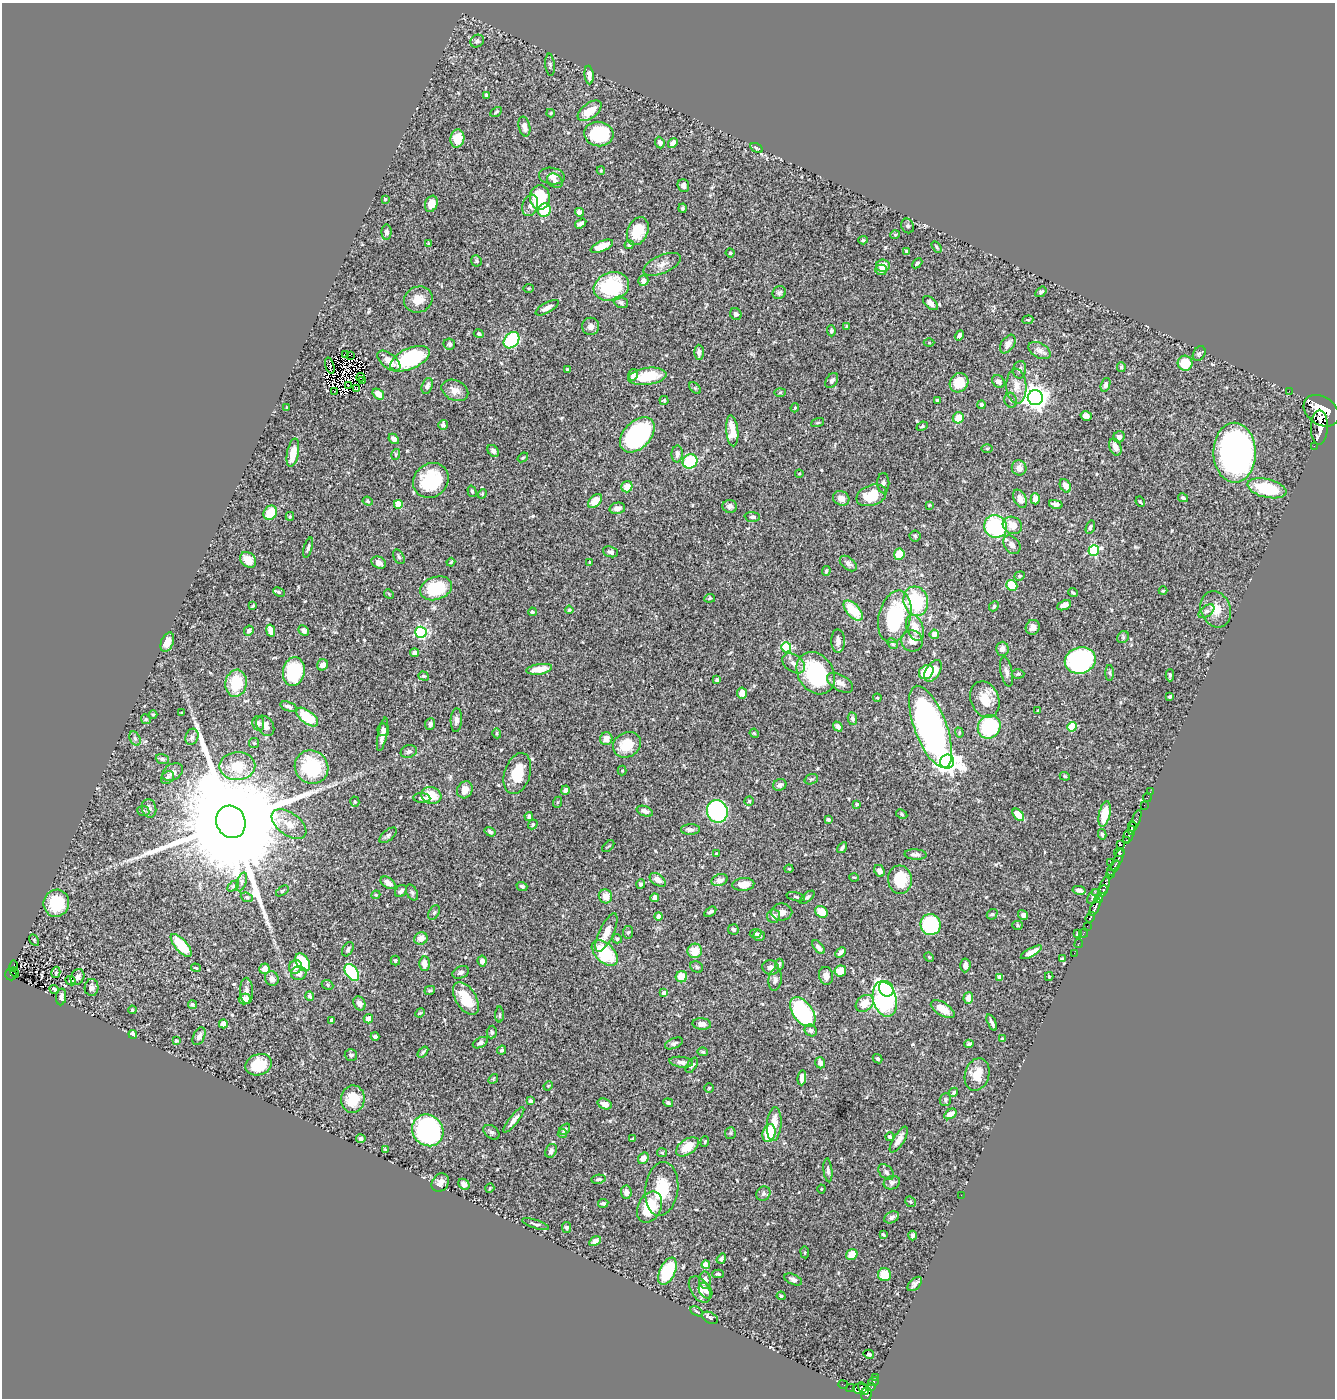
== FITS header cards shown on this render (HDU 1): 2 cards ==
NAXIS1  =                 1333
NAXIS2  =                 1396

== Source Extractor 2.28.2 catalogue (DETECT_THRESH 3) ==
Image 1333 x 1396 px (HDU 1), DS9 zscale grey, 1 PNG px = 1 image px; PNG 1337 x 1400 px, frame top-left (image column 1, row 1396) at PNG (2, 3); each listed source drawn as its Kron ellipse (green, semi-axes under 4 px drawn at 4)
Background 0.589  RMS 0.02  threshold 0.0587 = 3 sigma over >= 5 px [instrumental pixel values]
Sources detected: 554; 6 with non-positive FLUX_AUTO (blend fragments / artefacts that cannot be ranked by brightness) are neither listed nor drawn; of the other 548, the 500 brightest by FLUX_AUTO listed and drawn (48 fainter detections omitted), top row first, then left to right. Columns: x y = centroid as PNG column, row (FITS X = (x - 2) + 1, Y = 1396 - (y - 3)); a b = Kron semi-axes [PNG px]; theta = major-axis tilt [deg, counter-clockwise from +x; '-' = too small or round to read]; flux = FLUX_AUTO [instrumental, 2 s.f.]
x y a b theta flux
477 41 7 6 - 3.1
550 65 11 4 -84 2.6
589 75 9 4 -84 6.7
486 95 4 3 - 2.6
590 111 14 7 37 23
496 112 6 4 31 1.9
551 113 4 4 - 1.4
524 127 10 5 -76 7
599 134 14 12 -7 100
457 138 9 7 80 18
660 143 6 4 -67 4.7
673 143 5 4 - 7.2
756 148 7 4 -29 1.8
601 170 4 4 - 1.4
552 176 13 8 -9 7.6
555 181 8 6 -40 4.6
683 186 6 5 - 5.7
540 197 12 10 -87 58
385 199 3 3 - 2.7
431 204 8 6 70 15
530 205 11 7 70 7.2
682 208 4 4 - 2.4
544 210 7 6 - 47
579 212 4 4 - 6.8
581 223 6 3 35 3.4
908 226 7 6 - 3.1
638 231 14 10 67 35
387 232 7 5 89 4.5
895 235 5 4 - 1.6
863 240 5 4 - 1.8
429 244 3 3 - 1.9
629 245 4 4 - 2.4
602 246 12 5 23 18
936 247 6 3 -57 1.7
907 252 4 3 - 2.1
730 253 4 4 - 2.1
476 261 6 5 - 2.2
917 263 6 3 42 2.2
662 264 20 9 23 11
883 266 7 6 - 12
881 270 6 5 - 5.9
643 281 5 5 - 5.8
611 287 18 14 17 94
528 288 5 3 - 1.3
1041 292 6 4 34 2.6
779 293 7 6 - 3.5
418 299 14 12 22 17
621 302 7 5 -20 2.9
930 303 9 5 -41 6.9
547 308 13 5 29 8.5
736 314 6 5 - 3.1
1028 320 5 4 - 1.5
591 326 8 8 - 6.4
847 327 3 3 - 1.5
831 331 6 4 -88 2.6
479 334 5 4 - 2.6
959 335 5 4 - 3.9
512 340 9 6 49 98
929 343 5 3 - 1.4
449 344 6 5 - 2.4
1008 344 10 6 55 6.5
1040 350 12 7 -29 7.1
699 352 7 4 -89 4.5
345 354 3 2 - 1.8
1199 354 8 5 59 3
350 355 3 2 - 2.4
410 359 21 10 24 110
389 361 14 7 -40 14
1185 363 7 7 - 37
330 366 8 2 -73 2
1121 367 5 4 - 2.1
567 369 3 2 - 1.3
1020 370 9 6 79 4.9
633 375 6 4 76 4.3
647 376 19 8 8 39
361 377 4 2 - 1.4
362 380 3 2 - 1.5
832 380 8 5 57 3.4
998 381 7 5 -43 5.4
959 383 10 9 - 26
1105 385 7 4 72 4.7
348 386 3 2 - 1.6
427 386 8 5 71 5.4
1016 386 17 10 -87 15
695 388 7 4 -45 2.1
356 389 3 2 - 1.4
455 390 14 10 -25 11
334 391 3 2 - 1.3
1289 391 2 2 - 7.8
780 392 6 4 2 1.5
378 394 6 4 -37 14
1035 398 7 7 - 1200
664 400 5 4 - 1.5
937 400 4 3 - 3.2
1011 400 7 6 - 3.9
982 405 4 4 - 3.8
286 408 3 2 - 1.3
795 408 5 3 - 1.3
1321 411 19 14 -34 7300
1086 416 5 4 - 5.3
958 418 6 5 - 18
817 423 7 3 19 1.3
443 425 5 4 - 4.3
922 426 6 3 23 1.6
1319 428 17 8 89 2600
732 431 15 6 -85 20
637 435 21 13 46 220
1119 437 6 5 - 4.9
394 439 6 4 -48 5.4
1314 446 2 2 - 5.8
1115 447 9 5 -68 10
987 449 6 4 0 1.5
493 451 6 5 - 4.8
293 453 14 6 79 28
1235 453 30 21 -89 530
396 454 5 4 - 1.4
677 454 8 5 87 5.9
523 457 6 3 39 1.4
690 461 8 6 33 80
1019 468 7 7 - 8.9
799 474 4 4 - 1.2
431 480 19 16 43 72
883 483 10 6 -90 4
1065 486 7 5 -61 10
627 487 6 5 - 16
1267 488 20 9 -13 62
472 491 6 4 -72 1.9
482 494 5 4 - 1.3
872 495 15 10 20 37
841 498 8 7 - 10
1183 498 5 4 - 2.9
1020 499 9 6 -63 10
1035 499 5 4 - 10
368 501 5 4 - 1.5
595 501 8 5 45 17
1140 502 5 4 - 1.5
398 504 4 4 - 42
1056 504 7 4 -12 4.6
929 505 4 3 - 1.3
730 506 7 6 - 4.8
617 508 8 5 13 7.1
270 513 7 6 - 25
290 516 4 3 - 1.7
752 517 8 5 -3 3.1
1012 525 10 8 -26 15
996 526 12 11 - 150
1090 527 7 4 73 2.9
915 536 5 5 - 2.1
1012 545 10 7 -52 8
308 548 10 4 73 2.9
1094 551 5 5 - 140
611 552 8 5 -19 4.3
899 554 6 5 - 22
399 557 8 5 -60 2.4
248 560 9 7 -40 13
451 562 4 2 - 1.4
590 562 3 3 - 1.6
379 563 8 5 -27 5.6
848 563 10 6 -40 4.6
826 571 5 4 - 2.6
1020 576 5 4 - 2
1012 585 6 5 - 37
436 588 16 11 18 60
1163 591 4 3 - 1.4
279 592 6 4 -27 2
1073 593 5 3 - 1.8
389 594 5 4 - 1.3
710 598 5 4 - 1.7
916 601 15 12 -74 85
1064 605 7 4 22 7.4
253 606 4 2 - 1.6
994 606 5 4 - 2.9
1216 609 18 15 -68 18
569 610 4 4 - 1.9
853 610 12 6 -46 41
1206 611 9 5 36 3.9
532 612 4 4 - 2.2
895 617 26 16 77 120
1033 627 7 7 - 6.9
915 628 13 8 -70 22
304 630 6 5 - 5
249 631 5 4 - 4.5
271 631 6 4 -77 14
421 632 6 5 - 150
934 634 4 4 - 10
1123 637 6 5 - 2.8
838 641 11 7 -90 6.9
912 641 11 10 - 10
167 642 10 6 68 13
892 643 6 4 -49 2.2
786 647 5 5 - 80
1002 649 7 6 - 5.7
414 653 4 4 - 7.8
1080 660 16 13 19 270
794 663 13 8 -36 8.7
322 665 6 5 - 7.2
539 669 13 5 8 17
294 671 14 11 80 87
933 671 12 7 58 16
926 672 8 6 39 40
1006 672 15 6 -78 6.3
816 673 22 17 -57 130
1110 673 8 3 -90 1.9
1018 674 6 4 2 2.2
1170 675 6 3 90 2.6
424 676 6 4 -18 1.8
717 680 4 3 - 6.5
236 683 13 10 81 48
840 683 14 7 -31 8.5
742 693 5 5 - 11
1170 696 4 3 - 2.3
877 698 4 3 - 1.4
985 699 19 14 -69 25
289 706 8 4 -18 4.7
1038 711 3 2 - 1.4
181 713 3 2 - 1.3
153 714 4 3 - 1.3
307 717 13 6 -38 52
146 719 5 4 - 1.7
852 719 6 4 -81 3.9
456 720 12 5 86 5.5
258 723 7 6 - 3
430 724 6 5 - 4.1
265 726 11 8 -55 9.9
838 726 5 4 - 4.5
930 727 43 16 -69 630
989 727 12 11 - 93
1072 727 5 4 - 55
383 730 6 6 - 4.9
497 733 5 4 - 1.8
754 733 5 3 - 1.2
959 733 5 4 - 1.6
382 734 17 4 79 9.2
192 737 8 6 70 4.8
135 738 7 5 -64 3.2
606 739 6 6 - 10
254 743 5 5 - 1.7
627 745 14 12 29 31
409 751 8 6 18 3.7
162 759 6 5 - 2.5
947 762 7 7 - 860
237 766 18 14 2 37
311 767 17 16 - 83
622 770 5 4 - 1.3
173 772 11 7 35 6.8
517 773 21 13 72 41
1065 776 5 4 - 1.5
167 778 7 5 48 4.6
811 779 7 5 18 2.3
780 785 7 5 23 4.2
465 790 9 7 64 11
565 790 5 4 - 4
1150 792 2 2 - 6.8
431 795 10 8 -17 25
1147 797 4 2 - 13
422 798 8 5 -6 4.7
749 801 4 4 - 1.8
355 802 5 4 - 1.6
558 802 6 3 69 1.5
857 804 4 4 - 1.5
1144 805 2 2 - 8.8
149 808 9 7 -78 4.6
143 811 6 5 - 2.5
645 811 8 5 -20 6.3
717 811 11 10 - 160
902 814 6 4 -28 1.9
1105 814 13 5 78 33
1018 815 7 4 -49 26
529 817 4 3 - 5.6
828 819 4 3 - 2.5
231 822 16 14 -66 76000
1135 822 13 4 67 380
289 824 20 11 -36 18
533 824 5 4 - 2.4
1132 827 5 4 - 750
690 829 9 5 3 5
490 832 6 4 -33 3.4
1102 834 5 4 - 3.1
388 835 10 5 40 3.4
1129 835 9 4 63 410
1127 840 3 3 - 160
1121 845 4 3 - 95
608 846 7 3 45 1.4
842 848 6 3 57 3.3
716 853 3 2 - 1.2
1119 853 5 3 - 170
916 854 11 5 -3 5.1
1118 859 12 3 65 240
1110 862 2 2 - 34
1113 868 9 4 53 270
789 869 4 4 - 1.3
879 871 6 5 - 5.9
1110 874 4 3 - 140
854 877 5 3 - 1.3
658 880 9 5 -36 9.5
720 880 8 5 19 6.3
900 880 14 12 -85 42
242 882 9 4 72 3.2
388 883 8 5 -33 7.5
641 884 5 4 - 3
743 884 11 6 5 16
1105 885 8 4 68 1000
233 886 6 4 44 1.8
522 886 5 4 - 3.1
1079 890 6 4 -12 4.8
282 891 7 3 36 1.7
401 891 7 5 46 5.2
1103 891 6 3 65 390
412 892 8 5 -63 2.6
1095 892 2 2 - 16
376 895 4 4 - 1.6
605 896 7 6 - 13
247 897 6 4 -21 1.9
796 897 9 4 -13 2.2
807 897 9 4 40 2.7
1093 897 8 5 59 3.8
655 898 4 4 - 8.1
1099 899 4 3 - 300
56 903 14 12 73 52
1095 907 9 3 66 600
434 912 8 5 62 2.4
710 912 7 4 32 3.3
782 912 10 8 -1 8.3
821 912 7 5 -39 19
992 914 6 5 - 1.6
1023 915 5 4 - 4.3
659 916 4 4 - 7.5
773 916 7 6 - 6.2
1090 917 5 3 - 130
930 925 10 10 - 99
1017 925 5 4 - 1.8
1087 926 2 2 - 48
733 929 5 5 - 4.3
628 932 6 5 - 2.1
606 933 21 7 65 16
756 933 6 4 8 1.9
1077 933 4 2 - 1.2
1083 933 5 2 - 14
759 936 6 5 - 3.6
421 938 7 6 - 9.9
617 939 5 4 - 2.4
34 940 6 4 -61 1.5
1079 944 4 2 - 11
181 945 14 6 -49 48
818 947 8 4 -50 5
348 949 7 5 59 2.9
695 951 7 7 - 21
840 952 6 4 45 6.3
1031 952 12 4 29 13
605 953 16 9 -44 70
1074 953 2 2 - 3.9
929 957 5 4 - 1.5
1062 959 4 3 - 2
395 960 5 4 - 2.7
482 961 5 4 - 8.3
303 962 10 6 -59 53
424 964 7 5 -88 10
779 964 5 4 - 2.1
965 965 7 5 86 5.8
13 966 6 3 74 44
295 967 7 6 - 8.4
697 967 7 5 -35 3
196 968 5 3 - 1.6
771 968 8 7 - 5.7
264 969 5 5 - 11
840 971 6 5 - 20
56 972 6 4 74 2.2
352 972 9 6 -54 120
461 972 8 6 24 5.1
14 973 5 2 - 15
299 973 8 7 - 8.2
11 974 6 5 - 82
826 976 9 7 -77 7.4
1049 976 4 4 - 1.4
77 977 8 6 60 5.5
681 977 6 5 - 20
1000 977 4 4 - 12
272 979 7 6 - 7.1
775 980 11 6 82 4.9
71 981 5 4 - 3.5
327 985 6 4 -24 1.9
92 988 8 7 - 5
54 989 5 3 - 2.6
886 989 8 7 - 21
430 990 5 4 - 2.1
247 991 13 6 -88 6.2
664 993 4 4 - 7.2
310 996 5 4 - 2.7
61 997 8 5 85 3.9
968 998 6 5 - 11
245 999 6 5 - 15
466 999 18 10 -58 36
885 999 18 11 -75 280
359 1003 7 5 -62 7.2
865 1003 10 7 40 19
192 1004 4 4 - 2.5
943 1009 13 6 -32 20
132 1010 4 3 - 1.5
803 1012 17 10 -54 170
420 1013 5 4 - 1.7
500 1015 8 4 90 2
368 1019 5 4 - 7.6
331 1020 4 3 - 2
992 1022 9 3 -66 3.5
223 1024 4 4 - 7.2
702 1024 9 5 -5 5.7
811 1030 6 5 - 3.8
492 1032 6 5 - 2.8
133 1034 4 4 - 14
199 1036 9 5 65 5.2
375 1037 4 3 - 3.2
1002 1039 3 3 - 1.7
176 1040 4 3 - 1.7
480 1043 8 5 27 3
674 1043 10 5 22 3.7
969 1044 4 3 - 2.6
502 1050 5 4 - 2.2
423 1052 6 3 51 2.1
703 1052 5 3 - 2.4
351 1055 6 5 - 3.5
877 1059 5 4 - 2.2
681 1062 11 5 -7 6.5
820 1063 6 5 - 6.2
259 1065 13 10 18 35
692 1065 9 4 57 3
977 1074 16 12 74 22
802 1078 7 4 84 6.1
493 1079 5 4 - 1.5
548 1086 5 4 - 1.2
709 1088 5 5 - 1.5
954 1092 5 4 - 2.1
353 1099 13 11 82 32
945 1100 6 5 - 3.2
530 1101 4 3 - 4.3
668 1103 5 3 - 2.4
605 1104 7 5 -19 9
950 1114 7 4 33 8.9
514 1120 16 4 51 7.5
774 1124 17 7 85 20
565 1129 6 4 50 3.4
428 1130 16 15 - 290
491 1132 9 6 -37 3.7
562 1133 5 4 - 1.9
730 1133 6 5 - 1.8
769 1133 9 6 74 56
890 1137 4 3 - 2.1
361 1139 4 4 - 3.9
633 1139 4 3 - 1.5
899 1140 15 5 58 9.2
705 1142 5 3 - 1.3
687 1147 13 7 34 24
385 1150 4 2 - 1.5
551 1151 7 5 59 4.4
662 1153 5 4 - 1.6
643 1158 6 5 - 12
828 1170 12 4 -84 4.4
886 1172 9 6 -46 4.1
598 1179 7 4 9 2.5
440 1183 10 8 54 7.3
892 1183 8 6 19 4.6
464 1184 6 5 - 6.1
490 1188 5 3 - 1.4
662 1189 27 16 83 44
821 1189 4 4 - 1.2
626 1192 7 5 -83 7.5
763 1194 7 6 - 3.3
961 1195 2 2 - 3.5
910 1202 6 5 - 2
603 1203 5 4 - 3.1
650 1207 16 11 64 45
892 1217 8 5 24 4.5
536 1224 14 4 -17 3.3
567 1228 5 4 - 3.1
883 1234 4 3 - 2.1
913 1235 5 3 - 3
595 1241 6 4 31 5.9
805 1252 6 3 -82 1.4
852 1255 6 5 - 21
721 1259 5 4 - 2.8
706 1265 4 4 - 22
667 1271 14 7 65 75
718 1274 5 4 - 1.8
884 1275 6 6 - 24
705 1280 8 6 -87 9.7
793 1280 9 5 -23 4.4
915 1284 9 5 46 5.1
700 1289 14 9 -58 11
705 1291 9 6 -59 6.6
781 1296 4 4 - 1.7
696 1311 7 3 -30 1.6
710 1318 8 5 -29 2.5
869 1354 5 4 - 2.5
876 1377 3 3 - 24
873 1381 5 4 - 110
843 1385 5 2 - 11
872 1387 4 3 - 60
850 1388 4 3 - 18
859 1388 7 5 0 280
863 1389 7 4 -58 270
866 1394 7 5 86 260
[48 fainter detections neither listed nor drawn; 6 non-positive-flux detections neither listed nor drawn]